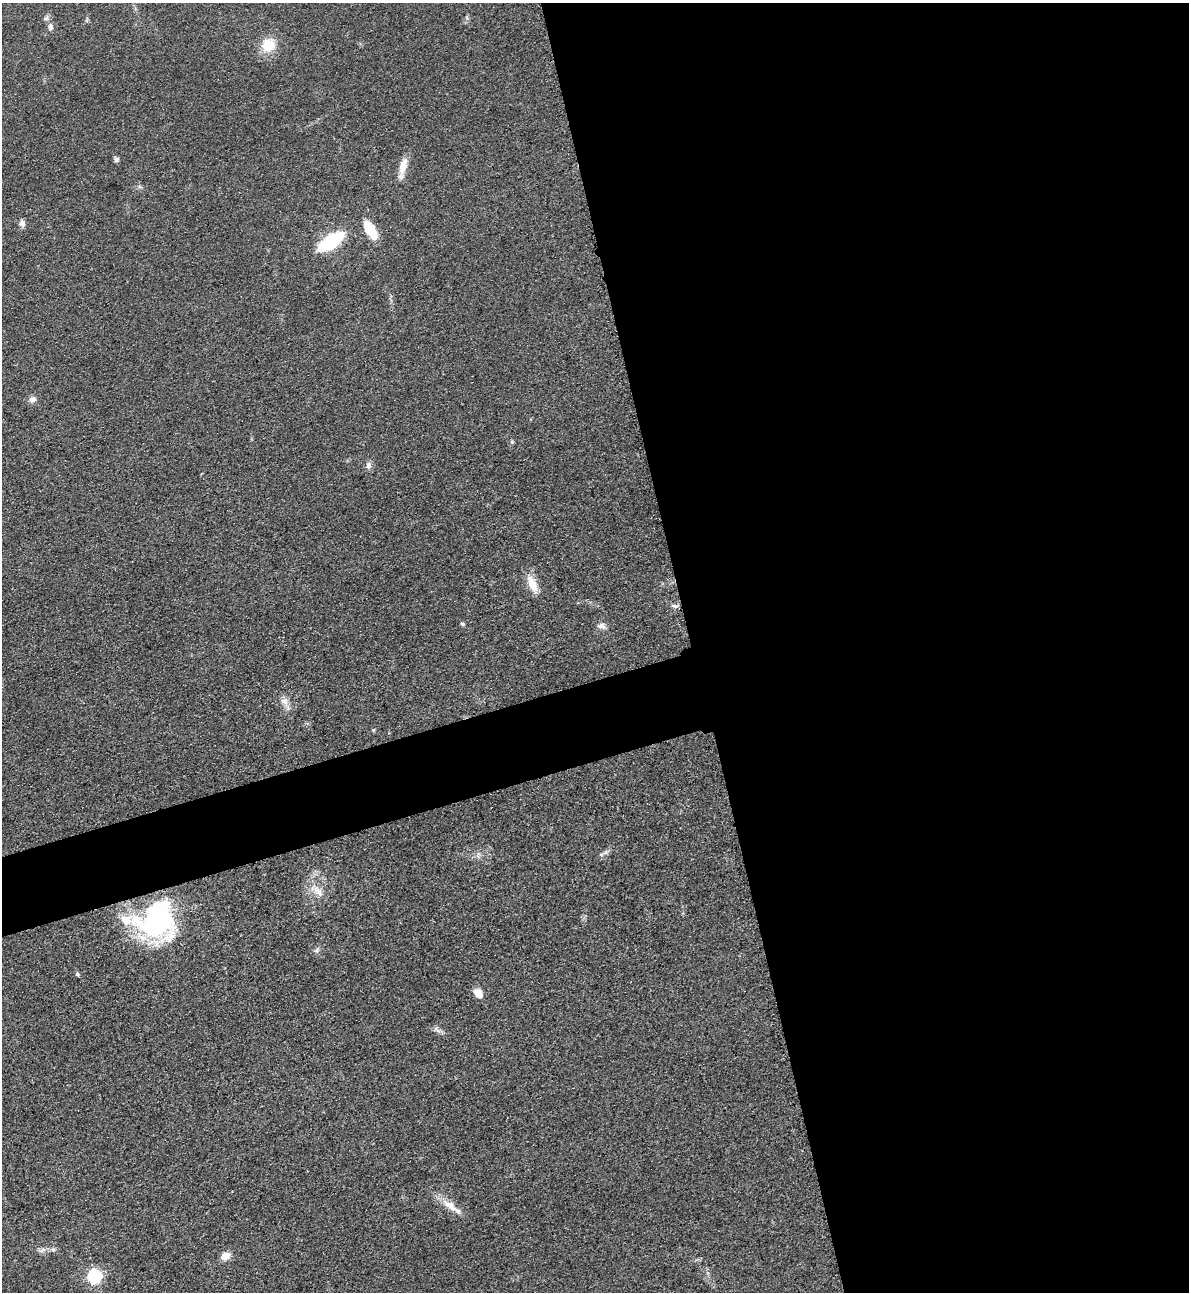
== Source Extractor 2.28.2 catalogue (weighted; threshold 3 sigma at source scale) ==
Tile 8 of 4 x 4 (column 4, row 2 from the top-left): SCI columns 3847-5033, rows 2607-3896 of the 5195 x 5212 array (HDU 1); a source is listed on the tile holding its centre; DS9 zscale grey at full resolution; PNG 1191 x 1294 px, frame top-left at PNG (2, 3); no overlay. Shown black and unused: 45% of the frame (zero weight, under 3 of 4 exposures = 3% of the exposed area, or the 3 px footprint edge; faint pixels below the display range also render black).
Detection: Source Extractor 2.28.2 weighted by HDU 2 'WHT'; one run over the whole footprint, this tile lists its part. Background 0.0675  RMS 0.0084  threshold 0.0378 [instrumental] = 3 sigma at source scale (4.5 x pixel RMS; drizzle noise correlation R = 1.50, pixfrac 1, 0.05/0.05 arcsec/px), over >= 5 px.
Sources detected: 30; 1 inside a brighter object's white glare — not listed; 1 inside a brighter listed object's ellipse — not listed separately; the other 28 listed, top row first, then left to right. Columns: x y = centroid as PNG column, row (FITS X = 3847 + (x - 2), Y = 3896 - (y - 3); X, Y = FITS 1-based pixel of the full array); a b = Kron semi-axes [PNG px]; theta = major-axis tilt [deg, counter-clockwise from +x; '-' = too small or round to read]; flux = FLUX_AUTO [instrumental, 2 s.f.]
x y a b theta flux
46 18 8 5 17 2.1
50 27 10 7 -88 3.3
268 45 16 14 46 19
116 159 7 6 - 2
403 167 27 7 75 11
22 223 9 7 -87 3.7
370 230 20 9 -57 26
331 241 25 10 34 69
32 399 9 7 8 3.9
512 442 5 5 - 1.3
368 465 10 7 85 3.4
532 584 22 10 -65 14
675 606 9 5 -7 2.8
462 624 6 4 -23 1.3
601 626 11 8 -13 3.9
284 701 12 9 -13 5.7
373 730 5 4 - 0.89
601 854 6 4 -18 1.3
318 891 20 10 -47 9.9
158 919 40 33 -73 140
317 950 8 4 32 2
77 974 6 4 -49 1.3
478 994 13 8 -56 7.7
451 1207 35 8 -35 12
43 1250 10 5 34 2.6
53 1250 7 4 -19 1.7
225 1256 9 7 25 9.6
94 1276 6 6 - 130